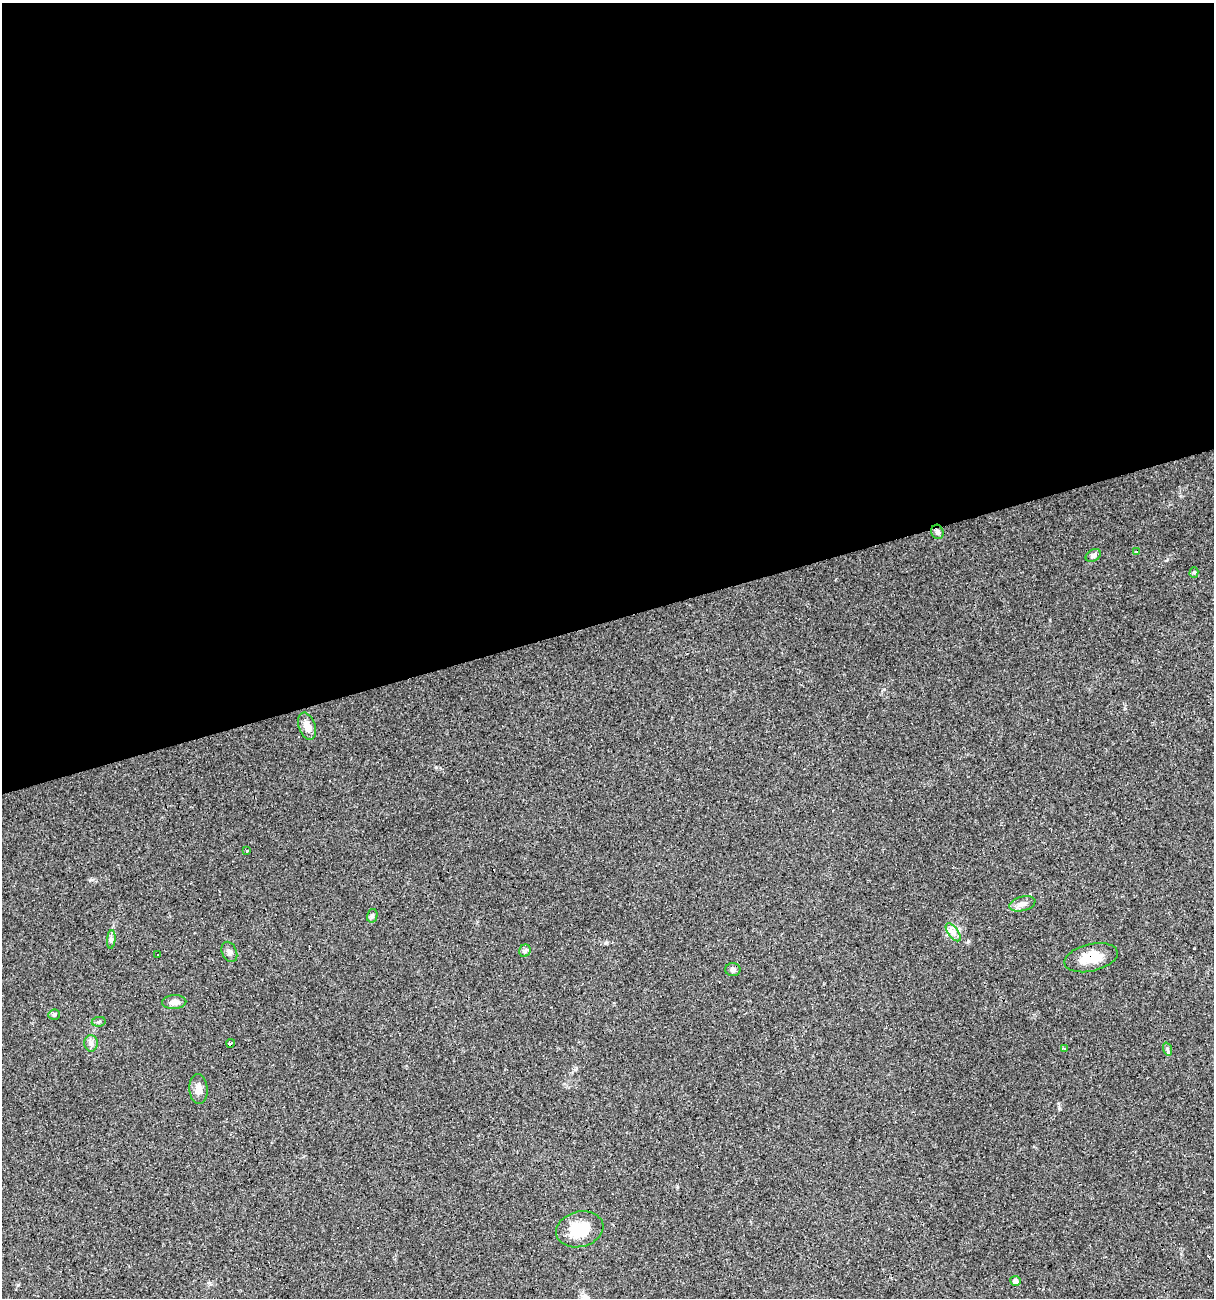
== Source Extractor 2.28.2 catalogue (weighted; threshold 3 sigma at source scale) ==
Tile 2 of 4 x 4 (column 2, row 1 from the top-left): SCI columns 1258-2469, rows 3891-5186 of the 4989 x 5186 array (HDU 1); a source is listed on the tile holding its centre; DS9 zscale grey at full resolution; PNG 1216 x 1300 px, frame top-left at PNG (2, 3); each listed source drawn as its Kron ellipse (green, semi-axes under 4 px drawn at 4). Shown black and unused: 48% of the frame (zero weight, under 3 of 4 exposures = <1% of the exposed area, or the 3 px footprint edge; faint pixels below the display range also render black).
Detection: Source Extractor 2.28.2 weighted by HDU 2 'WHT'; one run over the whole footprint, this tile lists its part. Background 0.0332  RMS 0.0037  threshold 0.0168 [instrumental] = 3 sigma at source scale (4.5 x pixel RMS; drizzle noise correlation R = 1.50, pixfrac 1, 0.0396/0.0396 arcsec/px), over >= 5 px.
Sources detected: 30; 5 cosmic-ray / hot-pixel residue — neither listed nor drawn; the other 25 listed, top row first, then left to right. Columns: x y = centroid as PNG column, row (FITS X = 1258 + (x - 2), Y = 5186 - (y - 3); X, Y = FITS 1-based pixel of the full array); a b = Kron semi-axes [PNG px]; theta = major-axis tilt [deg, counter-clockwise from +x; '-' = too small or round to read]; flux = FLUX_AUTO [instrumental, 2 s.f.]
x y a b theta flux
937 532 7 6 - 1.2
1137 551 3 3 - 0.77
1093 555 8 5 33 1
1194 572 5 4 - 0.64
307 726 14 8 -71 3.3
247 851 3 2 - 0.5
1022 904 13 7 14 2.1
372 916 7 5 76 0.75
953 932 10 5 -54 1.7
111 939 9 3 85 0.86
525 951 6 5 - 0.79
229 952 10 7 -66 1.3
158 955 2 2 - 0.39
1091 958 27 13 13 8.2
733 970 8 6 -1 1
174 1002 12 7 2 2.2
54 1015 6 5 - 0.65
99 1022 7 5 8 0.62
91 1043 8 7 - 1.2
231 1043 4 3 - 6.6
1064 1049 4 3 - 1.5
1167 1049 7 4 -71 0.62
198 1089 15 9 -86 2.9
580 1229 24 17 14 11
1015 1281 5 5 - 1.6
Overlapping masked pixels (flux is a lower limit): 2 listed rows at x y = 937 532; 1091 958
Unlisted compact peaks at least as high as the median listed source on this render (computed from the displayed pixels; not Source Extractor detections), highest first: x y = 884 689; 606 943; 436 767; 1059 1108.